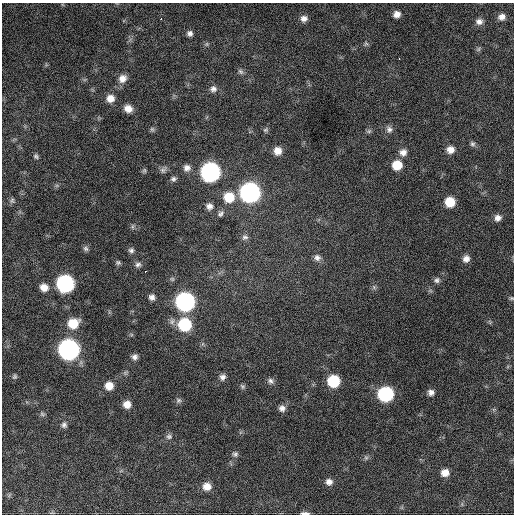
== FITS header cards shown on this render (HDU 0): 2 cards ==
NAXIS1  =                  512 / Axis length
NAXIS2  =                  512 / Axis length

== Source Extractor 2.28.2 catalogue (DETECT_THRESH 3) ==
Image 512 x 512 px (HDU 0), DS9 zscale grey, 1 PNG px = 1 image px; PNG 516 x 516 px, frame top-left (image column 1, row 512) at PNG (2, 3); no overlay
Background 948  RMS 25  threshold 76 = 3 sigma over >= 5 px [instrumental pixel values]
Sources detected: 77; all 77 listed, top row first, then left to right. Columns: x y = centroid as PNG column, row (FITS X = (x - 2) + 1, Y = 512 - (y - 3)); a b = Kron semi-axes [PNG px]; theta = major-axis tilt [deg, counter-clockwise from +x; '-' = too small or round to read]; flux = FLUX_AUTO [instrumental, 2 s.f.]
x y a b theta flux
397 14 8 7 - 10000
502 17 7 6 - 8200
161 19 2 2 - 9600
304 19 9 8 - 9000
479 21 9 7 -1 7700
190 33 7 7 - 6300
207 44 7 4 90 2800
366 44 7 5 29 3400
479 49 7 4 88 2800
399 59 3 2 - 5000
241 71 8 6 -44 4600
122 78 11 9 47 14000
213 89 9 8 - 7900
110 98 9 8 - 16000
128 109 9 8 - 15000
152 129 6 6 - 3500
389 129 9 9 - 7100
265 130 7 6 - 3200
369 131 7 5 12 3100
472 144 8 6 -34 4200
450 150 9 8 - 13000
277 151 9 8 - 16000
403 152 9 8 - 11000
36 156 7 6 - 3700
397 165 9 9 - 33000
187 168 9 9 - 9400
144 170 7 5 -90 3000
163 170 10 8 52 5900
210 172 10 10 - 750000
173 179 8 6 10 4700
250 193 10 10 - 780000
229 197 11 10 - 41000
12 200 8 7 - 4100
450 202 8 8 - 36000
209 206 9 8 - 8800
220 214 10 7 46 5500
498 218 8 7 - 8500
133 227 8 4 82 3000
245 237 9 7 8 5400
86 249 8 6 -45 4300
131 250 7 7 - 4900
317 258 9 8 - 7700
466 259 8 8 - 9800
118 263 7 6 - 3400
138 264 9 7 16 5700
145 271 3 3 - 4200
437 280 9 7 10 5400
65 283 10 9 - 400000
44 287 9 8 - 15000
374 287 7 6 - 3500
152 297 7 7 - 7200
511 298 6 4 20 2400
185 302 10 10 - 620000
73 323 11 9 27 38000
185 325 10 10 - 110000
68 349 10 10 - 920000
134 357 7 7 - 6900
15 377 7 5 53 2900
222 377 8 7 - 7000
270 381 9 7 -34 6100
333 381 9 8 - 81000
109 386 8 8 - 19000
242 386 7 6 - 3400
431 392 7 6 - 7300
385 394 9 9 - 230000
178 400 7 7 - 4100
127 404 8 8 - 16000
282 408 9 8 - 8100
42 414 7 5 -23 3300
64 425 7 7 - 5400
169 436 8 7 - 5300
235 454 7 7 - 4400
366 458 6 6 - 3600
445 473 9 8 - 16000
329 482 8 7 - 8800
207 486 9 8 - 16000
305 513 9 3 -1 6200
At the frame edge (FLAGS 8, measured only in part): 2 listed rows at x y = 511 298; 305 513